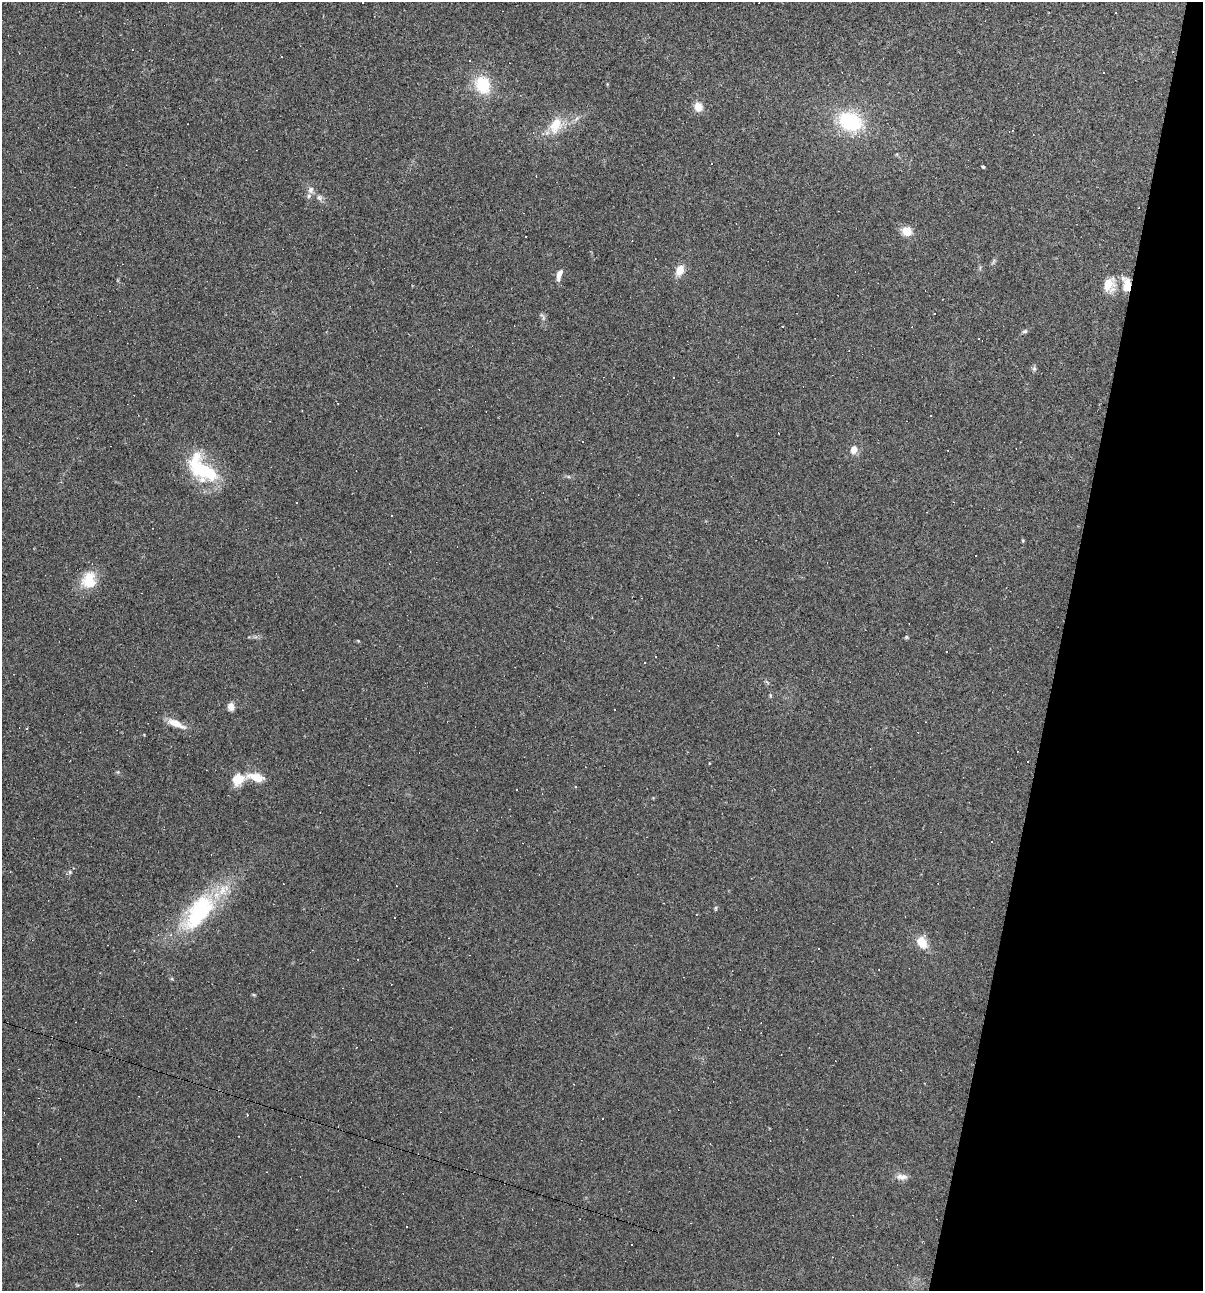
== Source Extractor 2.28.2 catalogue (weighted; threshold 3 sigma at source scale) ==
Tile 8 of 4 x 4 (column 4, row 2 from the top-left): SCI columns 3726-4926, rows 2578-3866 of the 5172 x 5154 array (HDU 1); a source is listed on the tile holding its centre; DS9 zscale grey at full resolution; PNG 1205 x 1293 px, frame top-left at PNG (2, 2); no overlay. Shown black and unused: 12% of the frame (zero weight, under 2 of 3 exposures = <1% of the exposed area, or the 3 px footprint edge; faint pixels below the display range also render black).
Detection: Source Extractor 2.28.2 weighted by HDU 2 'WHT'; one run over the whole footprint, this tile lists its part. Background 0.0888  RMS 0.0065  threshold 0.0292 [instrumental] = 3 sigma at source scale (4.5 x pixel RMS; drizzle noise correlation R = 1.50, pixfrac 1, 0.05/0.05 arcsec/px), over >= 5 px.
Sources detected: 85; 38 cosmic-ray / hot-pixel residue — not listed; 3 inside a brighter listed object's ellipse — not listed separately; the other 44 listed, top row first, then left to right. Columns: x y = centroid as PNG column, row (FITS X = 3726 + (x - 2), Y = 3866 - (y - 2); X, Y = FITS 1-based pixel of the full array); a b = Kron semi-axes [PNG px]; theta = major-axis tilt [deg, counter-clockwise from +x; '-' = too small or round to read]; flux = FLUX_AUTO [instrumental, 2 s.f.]
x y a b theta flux
363 3 3 3 - 1.3
607 84 5 3 - 0.53
483 85 19 16 -66 25
698 107 10 9 - 7.2
850 121 22 16 -24 52
556 125 25 17 57 16
897 154 6 3 71 0.64
983 166 3 3 - 1.1
311 190 10 7 80 2.9
319 197 8 7 - 2.4
907 231 9 8 - 10
526 237 3 2 - 0.61
680 270 11 8 66 8.2
559 275 14 6 73 4.3
1108 285 15 12 75 13
1127 285 13 7 -87 14
543 317 13 4 -59 1.7
1025 331 7 5 16 1.3
1034 369 7 6 - 1.4
931 416 3 3 - 1.2
582 441 2 2 - 0.4
854 449 7 7 - 5.9
205 471 36 20 -31 44
1023 540 5 4 - 0.72
89 580 21 17 69 17
906 637 6 4 22 0.89
358 641 5 3 - 0.58
946 652 2 2 - 0.38
645 662 3 2 - 0.58
767 682 8 3 -45 0.95
770 695 6 3 -72 0.71
231 707 8 7 - 4.5
614 710 3 2 - 0.84
176 723 26 9 -24 8.6
710 763 3 2 - 0.49
256 777 21 9 -14 11
238 779 14 12 35 12
575 787 4 3 - 0.73
70 872 6 5 - 0.96
198 912 58 26 53 69
922 942 16 12 -58 9.8
254 995 6 3 -19 0.63
247 1115 3 2 - 0.74
902 1177 16 8 -3 4.2
Overlapping masked pixels (flux is a lower limit): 1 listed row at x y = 1127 285
Isophote crosses this tile's border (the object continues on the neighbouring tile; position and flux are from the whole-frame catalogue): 1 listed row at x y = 363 3
Unlisted compact peaks at least as high as the median listed source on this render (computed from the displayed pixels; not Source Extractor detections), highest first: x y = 715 908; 172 979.